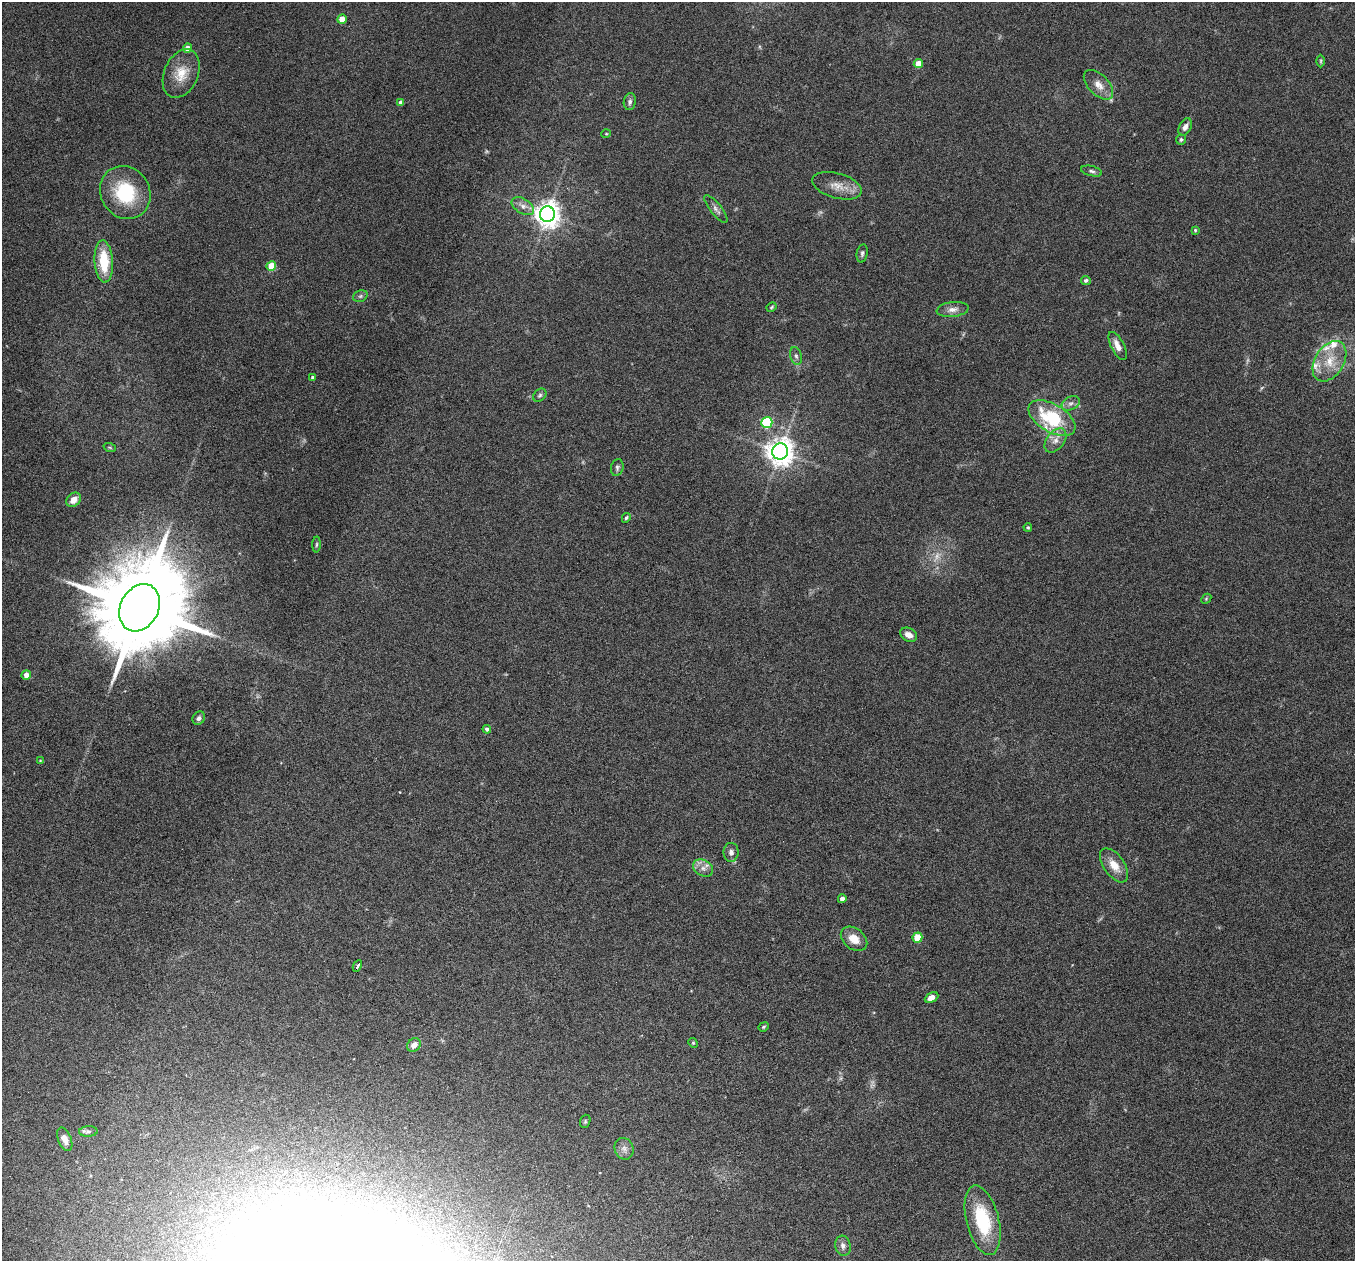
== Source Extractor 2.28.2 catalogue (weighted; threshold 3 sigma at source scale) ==
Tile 7 of 4 x 4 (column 3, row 2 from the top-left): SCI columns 2710-4062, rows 2781-4039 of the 5417 x 5429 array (HDU 1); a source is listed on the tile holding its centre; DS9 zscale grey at full resolution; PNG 1357 x 1263 px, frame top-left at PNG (2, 2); each listed source drawn as its Kron ellipse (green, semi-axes under 4 px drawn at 4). Shown black and unused: <1% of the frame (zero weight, under 4 of 8 exposures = <1% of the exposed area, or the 3 px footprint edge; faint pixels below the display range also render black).
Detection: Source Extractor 2.28.2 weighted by HDU 2 'WHT'; one run over the whole footprint, this tile lists its part. Background 0.0761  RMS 0.0044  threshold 0.018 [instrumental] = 3 sigma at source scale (4.09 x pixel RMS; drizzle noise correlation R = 1.36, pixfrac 0.8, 0.05/0.05 arcsec/px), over >= 5 px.
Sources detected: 71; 3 too faint to see at this stretch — neither listed nor drawn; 3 inside a brighter listed object's ellipse — not listed separately; the other 65 listed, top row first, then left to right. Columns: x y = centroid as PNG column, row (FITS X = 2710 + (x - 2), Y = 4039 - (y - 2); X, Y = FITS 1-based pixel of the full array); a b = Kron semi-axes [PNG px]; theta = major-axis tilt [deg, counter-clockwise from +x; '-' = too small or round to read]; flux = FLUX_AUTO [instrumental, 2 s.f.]
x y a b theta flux
342 19 4 4 - 5.2
188 48 4 4 - 3
1321 61 6 4 90 0.57
918 64 4 4 - 5.9
181 74 25 17 66 8.6
1098 85 18 10 -45 4.3
401 102 4 4 - 1.8
630 102 8 6 82 1.3
1185 127 9 6 64 2.1
606 134 5 3 - 0.33
1181 139 5 4 - 0.75
1091 171 11 5 -13 1.1
837 186 25 12 -16 5.8
125 192 27 24 -58 23
523 206 12 7 -32 2.5
716 209 17 5 -52 1.8
547 214 8 7 - 410
1195 230 4 4 - 0.42
862 253 9 5 79 1
104 261 21 9 -86 14
271 266 5 5 - 9.7
1086 280 5 4 - 0.98
360 296 7 5 22 0.9
772 307 5 3 - 0.49
953 309 16 7 7 2.6
1118 346 15 6 -63 3.6
796 356 9 5 -75 1.1
1329 361 22 14 58 8.8
313 378 4 4 - 1.3
540 395 7 5 45 0.88
1071 403 9 6 28 1.6
1052 418 26 14 -31 25
767 422 5 5 - 35
1055 440 14 8 52 3.3
110 448 6 4 -20 0.52
780 452 8 8 - 490
617 468 8 6 74 1
74 500 8 6 43 3
626 518 5 4 - 0.75
1028 527 4 3 - 0.46
316 544 8 4 88 0.6
1206 599 6 4 46 0.48
140 608 25 19 62 8700
909 635 9 6 -28 2.7
26 675 5 4 - 2.8
199 718 7 6 - 1.2
487 729 4 4 - 1.1
40 761 4 3 - 0.32
731 852 9 7 88 1.8
1114 865 19 10 -55 5.8
703 868 10 7 -31 2.3
842 899 4 4 - 1.9
917 938 5 5 - 12
854 939 15 10 -38 5.3
357 966 6 3 64 10
931 997 7 4 27 2.6
764 1027 5 4 - 0.6
693 1043 5 4 - 0.52
414 1045 7 6 - 2.7
585 1121 7 5 71 0.59
88 1131 9 5 4 1.1
65 1139 12 6 -68 2.6
624 1149 11 9 -66 2.2
983 1220 35 16 -76 26
843 1246 10 7 -76 1.8
Overlapping masked pixels (flux is a lower limit): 1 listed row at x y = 357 966